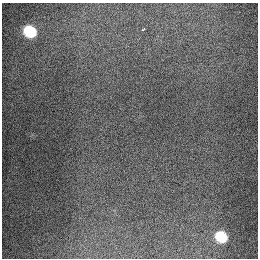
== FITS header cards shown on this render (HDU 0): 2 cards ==
NAXIS1  =                  256
NAXIS2  =                  256

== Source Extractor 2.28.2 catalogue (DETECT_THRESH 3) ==
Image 256 x 256 px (HDU 0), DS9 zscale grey, 1 PNG px = 1 image px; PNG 260 x 260 px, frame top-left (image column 1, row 256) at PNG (2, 3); no overlay
Background 1300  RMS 27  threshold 80.5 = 3 sigma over >= 5 px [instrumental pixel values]
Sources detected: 3; all 3 listed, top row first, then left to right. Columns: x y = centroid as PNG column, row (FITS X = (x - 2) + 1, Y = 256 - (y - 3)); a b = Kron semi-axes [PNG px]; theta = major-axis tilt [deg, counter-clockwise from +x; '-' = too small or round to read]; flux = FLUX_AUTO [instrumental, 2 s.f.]
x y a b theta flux
143 30 4 3 - 6200
30 31 10 8 -29 87000
221 237 11 9 -31 65000